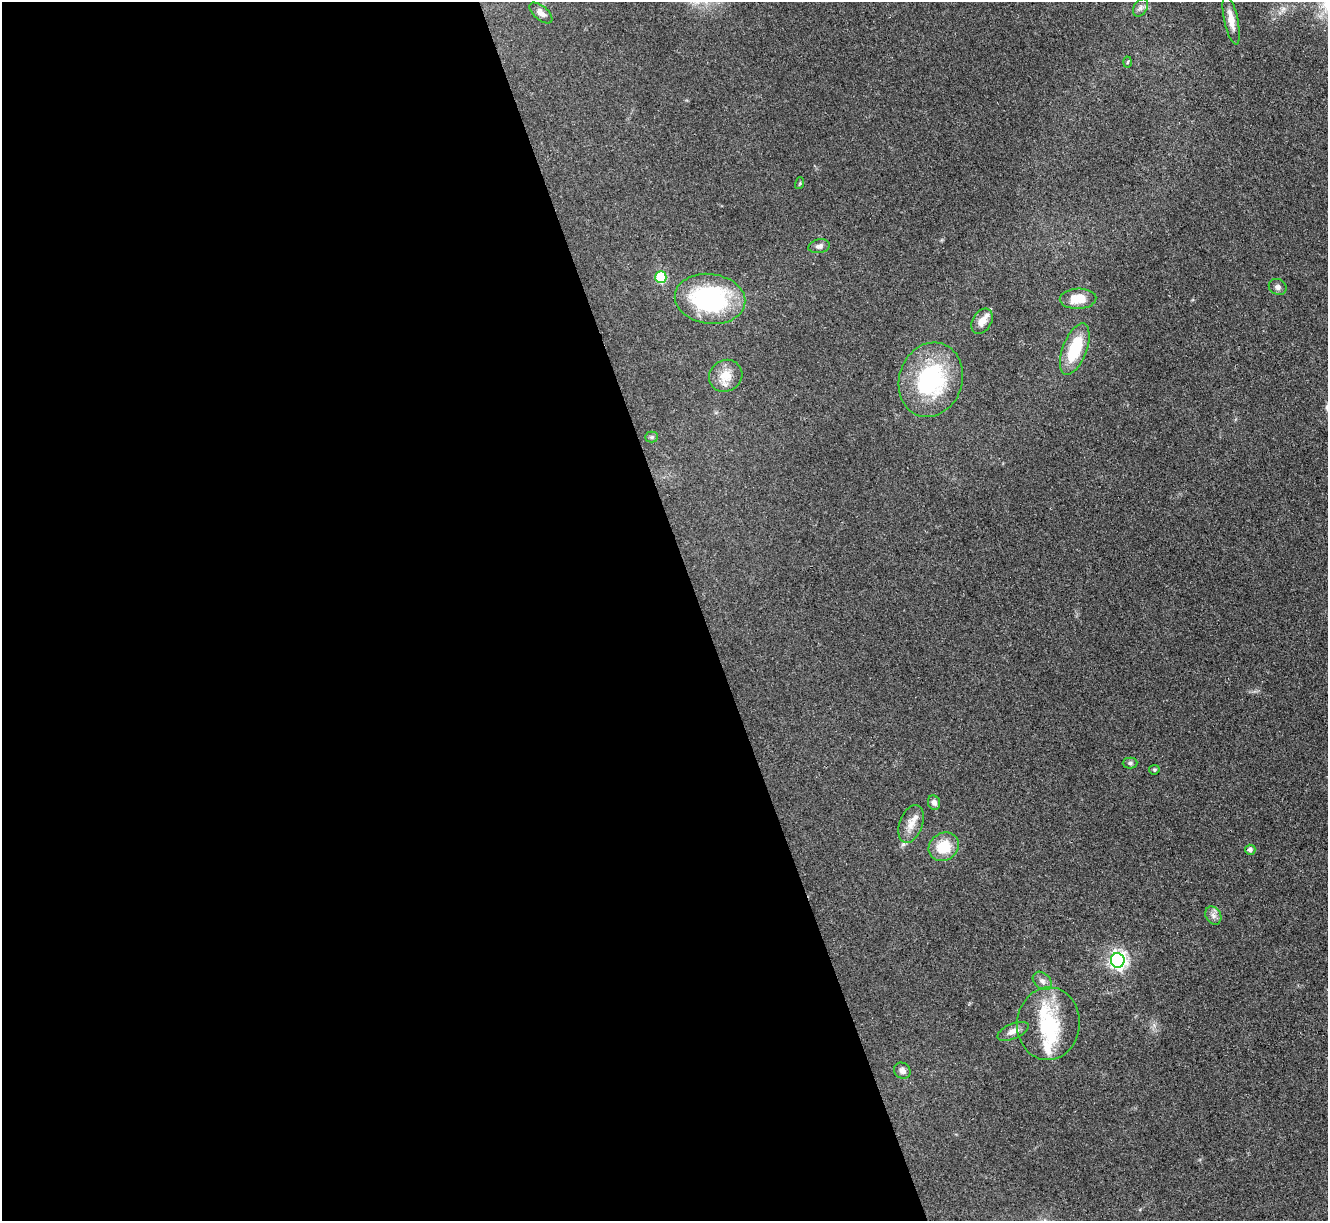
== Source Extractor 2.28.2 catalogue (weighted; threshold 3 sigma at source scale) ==
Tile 9 of 4 x 4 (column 1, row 3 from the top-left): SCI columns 3-1328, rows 1490-2708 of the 5309 x 5293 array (HDU 1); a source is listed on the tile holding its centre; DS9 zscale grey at full resolution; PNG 1330 x 1223 px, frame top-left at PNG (2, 2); each listed source drawn as its Kron ellipse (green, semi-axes under 4 px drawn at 4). Shown black and unused: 53% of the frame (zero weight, under 3 of 4 exposures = <1% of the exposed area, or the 3 px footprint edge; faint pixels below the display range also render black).
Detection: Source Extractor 2.28.2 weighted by HDU 2 'WHT'; one run over the whole footprint, this tile lists its part. Background 0.0855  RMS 0.0062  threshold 0.0281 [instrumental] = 3 sigma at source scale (4.5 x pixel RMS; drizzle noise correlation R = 1.50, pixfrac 1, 0.05/0.05 arcsec/px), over >= 5 px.
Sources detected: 31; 1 inside a brighter object's white glare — neither listed nor drawn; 3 inside a brighter listed object's ellipse — not listed separately; the other 27 listed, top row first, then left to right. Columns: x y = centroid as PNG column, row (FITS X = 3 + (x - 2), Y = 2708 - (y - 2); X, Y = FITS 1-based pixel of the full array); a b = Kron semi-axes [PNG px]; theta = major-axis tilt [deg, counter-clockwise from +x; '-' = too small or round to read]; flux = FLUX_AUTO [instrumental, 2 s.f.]
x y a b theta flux
1140 8 10 6 60 2.3
541 13 14 7 -40 3
1231 20 25 7 -78 7.1
1128 62 5 3 - 0.72
800 183 6 3 72 0.73
819 246 11 7 10 2.5
661 277 6 5 - 39
1278 287 9 7 -32 2.4
710 299 35 25 -7 81
1078 299 18 10 3 12
982 321 14 9 59 5.5
1075 349 27 12 69 28
726 376 17 15 33 9.2
931 380 38 31 71 71
652 437 6 5 - 1.1
1130 763 7 5 0 1.4
1154 770 5 4 - 0.78
934 803 7 6 - 2.4
911 824 20 11 70 7.1
944 847 16 13 37 17
1250 850 5 5 - 1.9
1213 915 10 7 -58 2.9
1118 960 7 7 - 230
1042 981 11 8 -40 2.9
1048 1024 36 31 85 38
1013 1031 17 7 23 4.6
902 1071 9 7 -38 3